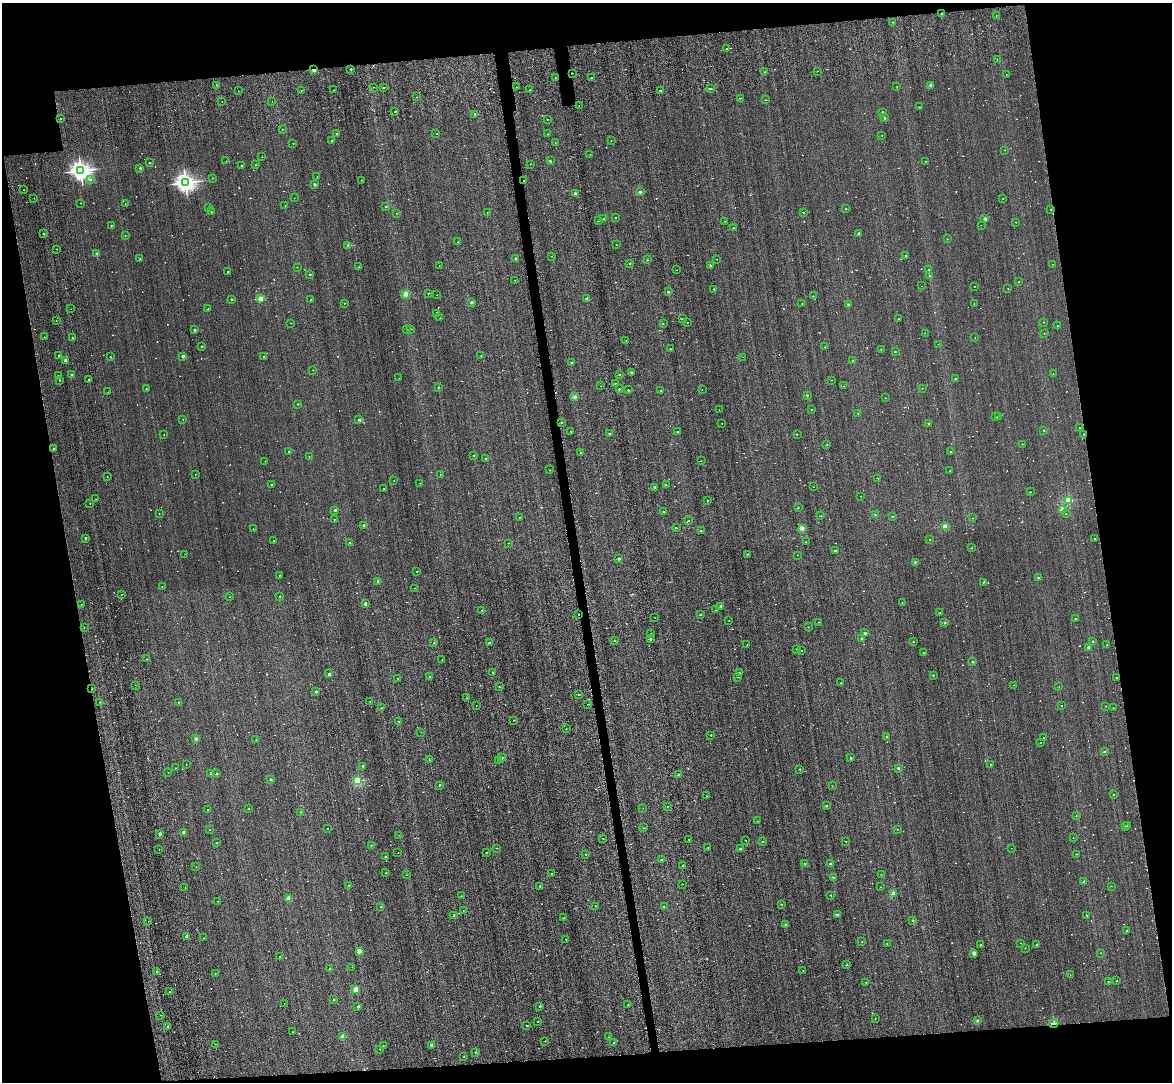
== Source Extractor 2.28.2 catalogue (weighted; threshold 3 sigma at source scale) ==
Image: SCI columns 42-4718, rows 477-4795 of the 4981 x 4952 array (HDU 1 of 3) = the unmasked area's bounding box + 8 px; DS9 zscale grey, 4 x 4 block average (1 PNG px = mean of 4 x 4 image px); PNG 1174 x 1084 px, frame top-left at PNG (2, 3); each listed source drawn as its Kron ellipse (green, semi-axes under 4 px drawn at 4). Shown black and unused: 19% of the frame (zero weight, under 2 of 3 exposures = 12% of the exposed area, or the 3 px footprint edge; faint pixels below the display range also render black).
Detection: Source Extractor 2.28.2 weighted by HDU 2 'WHT'. Background 0.58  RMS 3.4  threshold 15.2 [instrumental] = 3 sigma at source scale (4.5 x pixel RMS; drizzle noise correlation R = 1.50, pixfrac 1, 0.05/0.05 arcsec/px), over >= 5 px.
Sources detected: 912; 20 too faint to see at this stretch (4 x 4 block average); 8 cosmic-ray / hot-pixel residue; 1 long thin detection or spike segment (spike, bleed or trail) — neither listed nor drawn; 3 coinciding with a brighter row at this scale — not listed separately; of the other 880, all 500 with FLUX_AUTO >= 550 (the completeness limit of this list) listed and drawn (380 fainter detections not listed), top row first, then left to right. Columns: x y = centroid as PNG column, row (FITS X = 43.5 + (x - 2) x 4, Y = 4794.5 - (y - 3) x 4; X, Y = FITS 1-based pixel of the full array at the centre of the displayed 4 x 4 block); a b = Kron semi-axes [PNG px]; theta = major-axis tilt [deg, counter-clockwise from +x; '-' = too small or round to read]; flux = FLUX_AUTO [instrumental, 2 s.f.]
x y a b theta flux
941 14 2 2 - 4.9e+03
996 15 2 2 - 6.5e+02
893 22 2 2 - 1.0e+03
726 48 2 2 - 1.4e+03
997 59 2 2 - 1.1e+03
351 69 2 2 - 6.1e+03
314 70 2 2 - 4.5e+04
817 71 2 2 - 1.0e+03
765 72 2 2 - 2.1e+03
572 73 2 2 - 1.7e+03
1006 74 2 2 - 5.9e+02
555 78 2 2 - 6.3e+02
592 78 2 2 - 8.2e+02
217 85 2 2 - 8.7e+02
930 85 2 2 - 1.3e+04
373 87 2 2 - 1.1e+03
516 87 2 2 - 2.6e+03
897 87 2 2 - 1.6e+03
384 88 2 2 - 1.9e+03
710 88 2 2 - 1.1e+04
334 90 2 2 - 8.9e+02
530 90 2 2 - 5.8e+02
238 91 2 2 - 6.8e+02
301 91 2 2 - 7.4e+02
661 91 2 2 - 2.4e+03
416 97 2 2 - 6.2e+02
740 98 2 2 - 1.0e+03
766 100 2 2 - 7.8e+02
222 102 2 2 - 6.2e+02
272 102 2 2 - 7.0e+02
579 106 2 2 - 5.7e+02
919 107 2 2 - 1.1e+03
395 112 2 2 - 3.2e+03
883 112 2 2 - 2.6e+03
475 114 2 2 - 5.5e+03
884 118 2 2 - 7.3e+03
60 119 2 2 - 2.3e+03
547 119 2 2 - 6.7e+02
283 129 2 2 - 8.6e+02
337 133 2 2 - 3.1e+03
436 134 2 2 - 5.9e+02
548 134 2 2 - 6.1e+02
882 136 2 2 - 8.5e+02
611 140 2 2 - 8.8e+02
332 141 2 2 - 4.3e+03
293 143 2 2 - 6.5e+02
555 143 2 2 - 1.0e+03
1005 150 2 2 - 5.6e+02
590 154 2 2 - 9.6e+02
262 157 2 2 - 7.1e+02
226 161 2 2 - 6.2e+02
550 161 2 2 - 7.4e+03
925 161 2 2 - 1.1e+03
149 163 2 2 - 3.8e+03
531 164 2 2 - 7.3e+02
241 165 2 2 - 2.5e+03
255 165 2 2 - 6.4e+02
140 168 2 2 - 6.8e+03
81 171 3 3 - 1.2e+06
317 177 2 2 - 7.8e+02
212 178 2 2 - 6.2e+02
90 180 2 2 - 4.5e+03
361 180 2 2 - 1.2e+03
523 180 2 2 - 6.5e+03
185 182 3 3 - 1.2e+06
314 184 2 2 - 1.0e+04
24 190 2 2 - 8.4e+02
640 192 2 2 - 1.5e+04
575 193 2 2 - 9.4e+03
34 198 2 2 - 1.0e+03
294 198 2 2 - 5.7e+02
1003 199 2 2 - 6.2e+02
81 203 2 2 - 1.3e+03
125 204 2 2 - 1.6e+03
285 205 2 2 - 7.1e+02
209 207 2 2 - 4.0e+03
385 207 2 2 - 3.8e+03
846 209 2 2 - 1.6e+03
1051 209 2 2 - 1.4e+03
211 212 2 2 - 7.9e+02
487 212 2 2 - 1.3e+03
803 212 2 2 - 4.6e+03
396 213 2 2 - 1.6e+03
615 217 2 2 - 1.9e+03
604 219 2 2 - 1.8e+03
985 219 2 2 - 1.6e+04
598 221 2 2 - 6.2e+02
725 221 2 2 - 7.2e+02
1016 222 2 2 - 5.6e+02
111 225 2 2 - 1.6e+03
981 225 2 2 - 5.5e+02
734 228 2 2 - 9.5e+02
859 233 2 2 - 9.7e+03
43 234 2 2 - 5.5e+03
125 236 2 2 - 1.2e+03
948 239 2 2 - 1.1e+03
458 242 2 2 - 1.6e+03
616 245 2 2 - 5.7e+02
348 246 2 2 - 2.5e+04
57 249 2 2 - 5.7e+02
97 254 2 2 - 1.5e+04
905 255 2 2 - 9.4e+02
552 256 2 2 - 8.1e+02
515 258 2 2 - 4.9e+03
140 259 2 2 - 9.4e+02
717 259 2 2 - 1.2e+03
648 260 2 2 - 2.3e+03
630 263 2 2 - 4.1e+03
1053 264 2 2 - 7.3e+02
711 265 2 2 - 9.6e+03
439 266 2 2 - 8.0e+02
297 267 2 2 - 5.7e+02
359 267 2 2 - 2.2e+03
677 270 2 2 - 7.3e+02
929 270 2 2 - 2.4e+03
228 272 2 2 - 2.2e+03
310 274 2 2 - 1.9e+03
929 275 2 2 - 7.3e+02
515 280 2 2 - 1.5e+03
1019 281 2 2 - 1.3e+03
922 286 2 2 - 5.5e+02
974 286 2 2 - 9.8e+02
1008 288 2 2 - 9.1e+02
714 289 2 2 - 1.6e+03
668 292 2 2 - 1.1e+04
428 293 2 2 - 3.3e+03
406 294 2 2 - 4.7e+04
436 295 2 2 - 8.2e+02
813 296 2 2 - 1.4e+03
587 298 2 2 - 6.0e+03
231 299 2 2 - 8.7e+03
261 299 2 2 - 6.7e+04
310 300 2 2 - 1.5e+03
471 302 2 2 - 1.4e+04
344 303 2 2 - 1.2e+03
802 303 2 2 - 5.8e+02
848 304 2 2 - 2.6e+03
974 304 2 2 - 7.0e+02
71 309 2 2 - 5.5e+02
208 309 2 2 - 2.5e+03
436 313 2 2 - 5.7e+03
440 318 2 2 - 6.9e+02
683 319 2 2 - 5.8e+02
899 319 2 2 - 1.5e+03
56 321 2 2 - 1.6e+03
687 322 2 2 - 1.1e+03
1043 322 2 2 - 9.9e+02
291 323 2 2 - 5.8e+02
663 323 2 2 - 1.7e+03
1057 326 2 2 - 1.8e+03
411 329 2 2 - 5.7e+02
194 330 2 2 - 8.5e+03
406 330 2 2 - 7.2e+02
925 333 2 2 - 5.6e+02
1044 333 2 2 - 6.9e+02
44 337 2 2 - 8.8e+02
72 338 2 2 - 2.7e+03
975 338 2 2 - 7.2e+02
626 341 2 2 - 1.2e+03
938 344 2 2 - 7.3e+02
202 346 2 2 - 2.5e+03
825 347 2 2 - 6.6e+02
671 349 2 2 - 6.0e+02
881 349 2 2 - 1.7e+03
895 352 2 2 - 2.0e+03
59 355 2 2 - 4.1e+03
183 356 2 2 - 1.4e+04
481 356 2 2 - 1.1e+03
110 357 2 2 - 1.3e+03
264 357 2 2 - 2.8e+03
743 357 2 2 - 6.7e+02
65 360 2 2 - 1.5e+04
853 360 2 2 - 9.4e+02
572 362 2 2 - 2.7e+03
312 370 2 2 - 9.1e+02
631 372 2 2 - 4.9e+03
1053 374 2 2 - 6.2e+02
72 375 2 2 - 1.4e+03
620 375 2 2 - 9.4e+02
58 376 2 2 - 1.6e+03
399 378 2 2 - 3.1e+03
955 379 2 2 - 2.8e+03
59 380 2 2 - 3.8e+03
89 380 2 2 - 2.3e+03
831 380 2 2 - 1.3e+03
616 384 2 2 - 7.6e+03
601 386 2 2 - 7.0e+02
844 386 2 2 - 1.4e+03
438 387 2 2 - 2.9e+03
922 388 2 2 - 8.6e+02
146 389 2 2 - 9.2e+02
619 389 2 2 - 3.6e+03
628 390 2 2 - 3.5e+03
661 390 2 2 - 9.4e+02
702 390 2 2 - 8.3e+02
108 392 2 2 - 7.5e+02
807 395 2 2 - 2.6e+03
575 397 2 2 - 2.0e+04
885 398 2 2 - 1.1e+03
298 404 2 2 - 3.6e+03
719 409 2 2 - 5.6e+02
812 409 2 2 - 6.9e+02
858 413 2 2 - 1.4e+03
996 417 2 2 - 6.3e+02
998 417 2 2 - 4.1e+03
183 419 2 2 - 5.9e+02
359 420 2 2 - 1.1e+04
561 423 2 2 - 3.6e+03
929 423 2 2 - 4.9e+03
722 424 2 2 - 6.2e+02
1079 428 2 2 - 5.8e+02
571 431 2 2 - 1.4e+03
1044 431 2 2 - 4.9e+03
678 432 2 2 - 3.0e+03
610 433 2 2 - 2.1e+03
164 434 2 2 - 9.6e+02
797 434 2 2 - 2.6e+03
1084 434 2 2 - 1.1e+03
1022 444 2 2 - 9.0e+02
827 445 2 2 - 1.0e+03
54 449 2 2 - 4.1e+03
289 451 2 2 - 1.8e+03
951 452 2 2 - 2.2e+03
581 453 2 2 - 3.4e+03
473 456 2 2 - 5.5e+03
309 457 2 2 - 6.6e+02
486 458 2 2 - 2.1e+03
265 461 2 2 - 6.4e+02
701 461 2 2 - 1.1e+03
549 470 2 2 - 7.2e+02
950 471 2 2 - 7.9e+02
195 474 2 2 - 5.8e+02
440 474 2 2 - 1.1e+03
107 477 2 2 - 6.3e+02
878 478 2 2 - 6.2e+02
394 481 2 2 - 6.3e+02
420 483 2 2 - 1.0e+03
272 485 2 2 - 8.0e+03
666 485 2 2 - 4.5e+03
655 487 2 2 - 8.5e+03
814 487 2 2 - 8.2e+02
383 489 2 2 - 1.2e+03
1030 492 2 2 - 2.3e+03
861 496 2 2 - 5.5e+02
95 499 2 2 - 5.9e+02
708 500 2 2 - 2.9e+03
1069 500 2 2 - 1.2e+05
90 503 2 2 - 1.0e+03
798 508 2 2 - 1.5e+03
1062 509 2 2 - 4.1e+04
335 510 2 2 - 8.2e+03
663 512 2 2 - 1.8e+03
159 514 2 2 - 7.5e+02
1066 514 2 2 - 1.1e+03
875 515 2 2 - 2.0e+03
821 516 2 2 - 1.4e+03
892 516 2 2 - 4.5e+03
519 517 2 2 - 1.1e+03
973 518 2 2 - 6.7e+02
334 519 2 2 - 7.4e+02
689 521 2 2 - 2.4e+03
364 525 2 2 - 8.4e+03
945 527 2 2 - 6.2e+04
676 528 2 2 - 4.9e+03
802 528 2 2 - 3.5e+04
253 529 2 2 - 9.6e+02
701 531 2 2 - 3.8e+03
85 538 2 2 - 6.9e+03
930 539 2 2 - 1.3e+03
1095 539 2 2 - 2.6e+03
273 541 2 2 - 1.3e+03
806 542 2 2 - 1.2e+03
349 543 2 2 - 1.4e+03
508 543 2 2 - 1.2e+03
972 548 2 2 - 1.2e+03
835 550 2 2 - 4.4e+03
185 554 2 2 - 8.1e+02
747 554 2 2 - 1.4e+03
798 555 2 2 - 7.8e+02
619 559 2 2 - 1.4e+04
915 562 2 2 - 6.4e+03
417 571 2 2 - 3.5e+03
279 575 2 2 - 6.4e+02
1039 578 2 2 - 1.1e+04
378 581 2 2 - 1.1e+04
983 582 2 2 - 1.2e+03
162 586 2 2 - 6.4e+02
414 588 2 2 - 7.6e+02
121 594 2 2 - 7.7e+02
280 596 2 2 - 1.5e+03
229 597 2 2 - 1.2e+03
902 602 2 2 - 8.8e+02
81 604 2 2 - 1.5e+03
365 604 2 2 - 1.0e+04
721 606 2 2 - 7.4e+03
482 610 2 2 - 1.4e+03
716 610 2 2 - 6.8e+02
940 613 2 2 - 1.2e+03
578 614 2 2 - 2.9e+03
701 615 2 2 - 3.8e+03
655 618 2 2 - 1.4e+03
1075 619 2 2 - 2.3e+03
729 620 2 2 - 1.0e+03
819 622 2 2 - 1.1e+03
945 623 2 2 - 5.9e+03
808 627 2 2 - 7.1e+02
84 628 2 2 - 8.9e+02
865 633 2 2 - 1.4e+04
651 634 2 2 - 1.6e+03
650 638 2 2 - 4.9e+03
861 638 2 2 - 2.6e+03
615 641 2 2 - 2.5e+03
1093 641 2 2 - 2.8e+03
490 642 2 2 - 1.0e+03
913 642 2 2 - 1.8e+03
434 643 2 2 - 1.9e+03
747 645 2 2 - 7.1e+02
1107 645 2 2 - 1.8e+03
1088 647 2 2 - 1.3e+04
797 649 2 2 - 7.9e+02
802 650 2 2 - 9.8e+02
924 652 2 2 - 5.9e+02
147 659 2 2 - 7.3e+02
442 660 2 2 - 8.5e+02
973 662 2 2 - 3.9e+03
492 672 2 2 - 2.5e+03
739 673 2 2 - 3.2e+03
329 674 2 2 - 9.0e+03
933 675 2 2 - 6.6e+03
429 677 2 2 - 4.4e+03
738 677 2 2 - 9.3e+02
1117 678 2 2 - 5.2e+03
398 679 2 2 - 1.5e+03
841 683 2 2 - 1.1e+03
135 685 2 2 - 6.0e+02
1014 685 2 2 - 6.8e+02
499 686 2 2 - 8.7e+02
1059 687 2 2 - 5.7e+02
92 689 2 2 - 1.0e+03
316 692 2 2 - 6.7e+03
578 695 2 2 - 1.1e+03
466 698 2 2 - 7.5e+02
370 701 2 2 - 1.2e+03
99 702 2 2 - 1.0e+03
178 702 2 2 - 1.1e+03
588 704 2 2 - 7.2e+02
476 706 2 2 - 6.4e+02
1061 706 2 2 - 8.1e+02
1106 706 2 2 - 6.3e+02
381 708 2 2 - 6.3e+02
1113 708 2 2 - 7.4e+02
513 720 2 2 - 8.0e+02
399 721 2 2 - 1.5e+03
566 729 2 2 - 1.4e+03
421 732 2 2 - 6.4e+02
711 735 2 2 - 3.8e+03
887 736 2 2 - 1.1e+03
1043 737 2 2 - 1.2e+03
196 739 2 2 - 1.2e+04
256 740 2 2 - 6.1e+02
1041 743 2 2 - 2.6e+03
1104 752 2 2 - 3.0e+03
501 758 2 2 - 9.2e+03
851 758 2 2 - 7.3e+03
429 760 2 2 - 8.6e+02
499 761 2 2 - 7.6e+03
186 764 2 2 - 6.5e+02
990 764 2 2 - 1.6e+03
363 766 2 2 - 6.5e+03
175 768 2 2 - 6.7e+02
898 768 2 2 - 6.9e+03
800 769 2 2 - 1.9e+03
168 772 2 2 - 1.2e+03
211 773 2 2 - 4.3e+03
217 774 2 2 - 7.6e+03
679 774 2 2 - 6.4e+03
271 780 2 2 - 4.6e+03
357 781 2 2 - 1.6e+05
439 785 2 2 - 2.7e+03
832 786 2 2 - 8.2e+02
1114 794 2 2 - 2.6e+03
707 796 2 2 - 1.1e+03
667 806 2 2 - 1.8e+03
826 806 2 2 - 3.2e+03
643 808 2 2 - 6.1e+02
208 809 2 2 - 7.9e+02
248 809 2 2 - 2.1e+03
301 812 2 2 - 5.9e+02
1076 816 2 2 - 7.3e+02
757 821 2 2 - 6.1e+02
1126 826 2 2 - 1.4e+03
1128 826 2 2 - 2.3e+03
328 828 2 2 - 2.2e+03
643 828 2 2 - 1.5e+03
897 829 2 2 - 1.5e+03
209 830 2 2 - 1.2e+03
184 833 2 2 - 2.3e+04
160 834 2 2 - 9.3e+03
399 835 2 2 - 5.8e+02
1073 837 2 2 - 8.4e+02
603 838 2 2 - 5.5e+02
689 839 2 2 - 1.9e+03
746 840 2 2 - 9.3e+02
846 841 2 2 - 1.3e+03
762 842 2 2 - 2.6e+03
216 843 2 2 - 6.2e+02
371 845 2 2 - 8.3e+02
708 847 2 2 - 6.2e+02
496 848 2 2 - 8.9e+02
1012 848 2 2 - 5.8e+02
159 849 2 2 - 6.0e+02
740 849 2 2 - 7.0e+03
486 852 2 2 - 2.5e+03
398 853 2 2 - 1.0e+03
586 854 2 2 - 2.4e+03
1076 854 2 2 - 1.1e+03
385 857 2 2 - 5.3e+03
662 860 2 2 - 5.5e+02
805 863 2 2 - 1.2e+03
830 864 2 2 - 5.0e+03
683 865 2 2 - 3.1e+03
196 867 2 2 - 5.6e+02
386 873 2 2 - 1.0e+03
551 873 2 2 - 1.1e+03
881 874 2 2 - 6.6e+02
406 875 2 2 - 8.7e+02
833 877 2 2 - 1.6e+03
1084 882 2 2 - 1.2e+04
682 884 2 2 - 8.2e+02
348 885 2 2 - 2.4e+03
540 886 2 2 - 2.9e+03
1111 886 2 2 - 6.4e+02
185 887 2 2 - 5.8e+02
880 887 2 2 - 8.0e+02
893 893 2 2 - 3.8e+04
831 895 2 2 - 3.0e+03
461 896 2 2 - 5.5e+02
288 899 2 2 - 4.6e+04
218 901 2 2 - 5.8e+02
781 904 2 2 - 1.5e+03
595 906 2 2 - 2.0e+03
381 907 2 2 - 1.3e+03
664 907 2 2 - 2.2e+03
463 911 2 2 - 7.6e+02
454 915 2 2 - 1.0e+04
837 915 2 2 - 9.6e+03
1087 915 2 2 - 1.3e+03
563 918 2 2 - 7.3e+02
913 920 2 2 - 6.1e+03
148 921 2 2 - 7.2e+02
785 924 2 2 - 2.5e+03
1127 930 2 2 - 1.6e+03
187 937 2 2 - 2.1e+04
204 938 2 2 - 9.3e+02
566 939 2 2 - 1.1e+03
862 942 2 2 - 1.7e+03
1021 943 2 2 - 9.1e+02
887 944 2 2 - 1.2e+03
980 945 2 2 - 1.9e+03
1037 945 2 2 - 4.0e+03
1025 948 2 2 - 1.1e+03
359 951 2 2 - 4.0e+04
974 953 2 2 - 2.7e+04
1100 953 2 2 - 7.5e+02
279 957 2 2 - 3.0e+03
847 965 2 2 - 2.0e+03
352 967 2 2 - 6.0e+02
330 968 2 2 - 2.2e+03
803 971 2 2 - 1.0e+03
157 972 2 2 - 9.4e+03
215 974 2 2 - 1.3e+03
1070 975 2 2 - 5.6e+02
1108 981 2 2 - 6.2e+02
1117 981 2 2 - 2.1e+03
866 982 2 2 - 7.0e+02
355 990 2 2 - 6.8e+04
170 992 2 2 - 3.2e+03
333 999 2 2 - 2.3e+03
284 1003 2 2 - 6.0e+02
628 1005 2 2 - 8.1e+02
358 1006 2 2 - 1.2e+04
540 1006 2 2 - 2.5e+03
160 1015 2 2 - 6.8e+02
875 1019 2 2 - 1.6e+03
538 1021 2 2 - 1.3e+03
977 1021 2 2 - 1.3e+04
1054 1024 4 3 - 4.0e+03
527 1026 2 2 - 2.2e+03
168 1027 2 2 - 1.1e+04
292 1032 2 2 - 1.1e+03
343 1037 2 2 - 3.9e+04
608 1037 2 2 - 7.5e+02
545 1041 2 2 - 1.4e+03
613 1042 2 2 - 6.7e+02
215 1044 2 2 - 5.5e+02
383 1045 2 2 - 5.9e+02
431 1045 2 2 - 8.8e+03
380 1049 2 2 - 8.9e+02
475 1052 2 2 - 2.7e+03
464 1057 2 2 - 1.6e+03
Overlapping masked pixels (flux is a lower limit): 7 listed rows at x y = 314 70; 572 73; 523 180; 1084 434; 578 614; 92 689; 1054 1024
Diffuse or blended objects may show on this block-average render without a row.